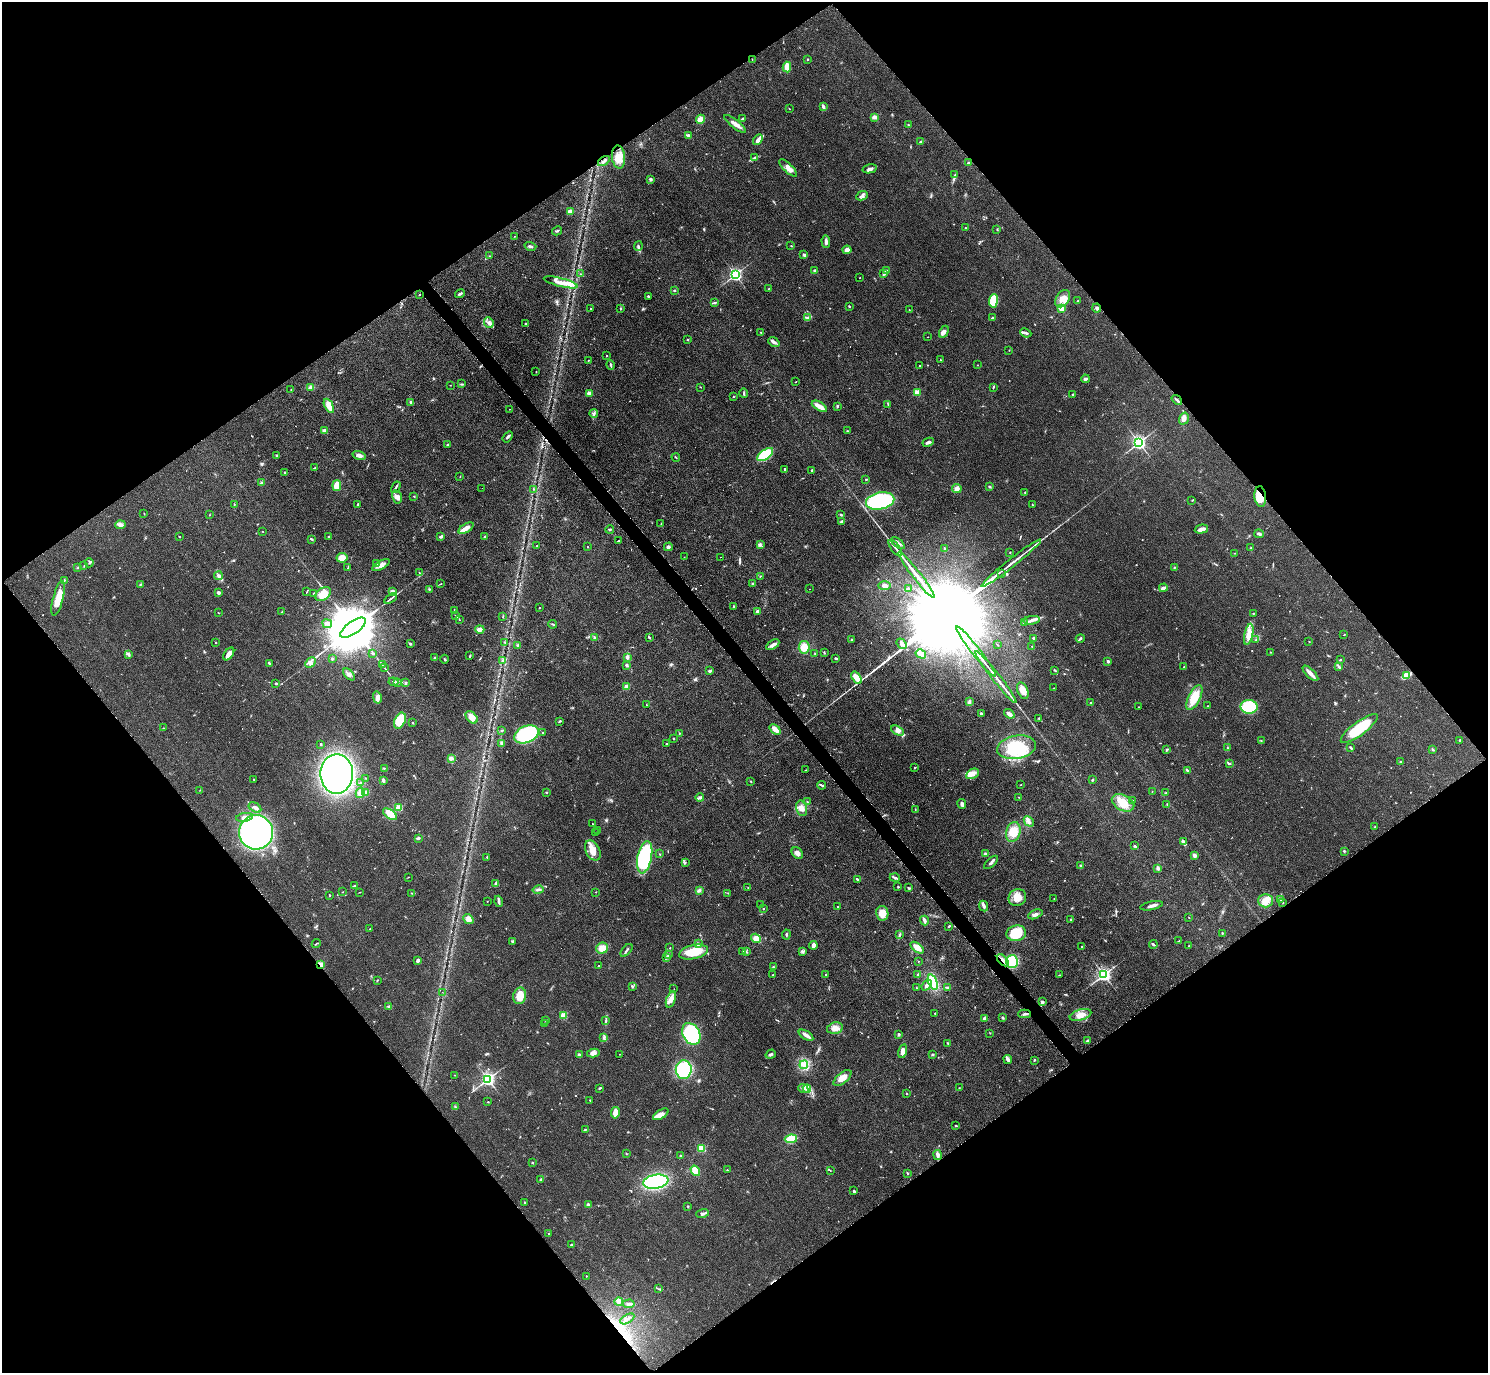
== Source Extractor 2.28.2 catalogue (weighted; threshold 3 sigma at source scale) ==
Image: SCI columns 13-5954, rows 171-5652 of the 5962 x 5959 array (HDU 1 of 3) = the unmasked area's bounding box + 8 px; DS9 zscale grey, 4 x 4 block average (1 PNG px = mean of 4 x 4 image px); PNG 1490 x 1375 px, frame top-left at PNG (2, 2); each listed source drawn as its Kron ellipse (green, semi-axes under 4 px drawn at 4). Shown black and unused: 50% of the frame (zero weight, under 2 of 3 exposures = <1% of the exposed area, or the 3 px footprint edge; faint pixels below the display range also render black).
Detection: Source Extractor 2.28.2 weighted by HDU 2 'WHT'. Background 0.0783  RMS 0.0078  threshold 0.0353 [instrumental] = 3 sigma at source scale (4.5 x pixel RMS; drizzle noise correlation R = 1.50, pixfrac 1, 0.05/0.05 arcsec/px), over >= 5 px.
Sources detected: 648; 1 too faint to see at this stretch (4 x 4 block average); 4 inside a brighter object's white glare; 6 cosmic-ray / hot-pixel residue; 2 long thin detections or spike segments (spike, bleed or trail) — neither listed nor drawn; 5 coinciding with a brighter row at this scale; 28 inside a brighter listed object's ellipse — not listed separately; of the other 602, all 500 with FLUX_AUTO >= 1.63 (the completeness limit of this list) listed and drawn (102 fainter detections not listed), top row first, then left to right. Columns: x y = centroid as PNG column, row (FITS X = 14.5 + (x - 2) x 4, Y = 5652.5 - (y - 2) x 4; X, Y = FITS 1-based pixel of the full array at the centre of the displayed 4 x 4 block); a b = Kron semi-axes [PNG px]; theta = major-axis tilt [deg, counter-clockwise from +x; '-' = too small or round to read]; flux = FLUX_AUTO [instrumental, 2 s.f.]
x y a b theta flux
752 59 3 2 - 2.5
807 59 2 2 - 7.7
787 67 5 2 - 64
823 107 4 2 - 19
789 109 2 2 - 2.2
874 117 3 3 - 19
700 119 5 4 - 35
742 119 3 2 - 7.3
735 124 13 3 -38 30
908 125 2 2 - 2.6
688 135 3 3 - 8.7
758 140 6 4 46 26
921 142 4 2 - 9.5
619 157 11 6 -84 47
755 158 2 2 - 3.1
604 161 6 2 34 11
969 163 2 2 - 37
788 168 11 3 -44 23
870 169 7 3 12 14
955 175 2 2 - 2.4
650 179 4 3 - 7.6
862 196 6 2 25 10
570 212 4 3 - 25
966 228 2 2 - 3.5
997 229 2 2 - 3
557 231 5 2 - 6
515 236 3 2 - 1.9
826 241 6 2 -88 16
791 245 2 2 - 1.7
530 246 6 2 -17 7.9
638 246 5 2 - 8.4
847 250 4 4 - 19
804 255 2 2 - 34
490 256 2 2 - 2.2
887 270 3 2 - 5.3
815 271 3 2 - 14
884 273 2 2 - 2.3
581 274 4 2 - 3.6
735 275 2 2 - 1300
860 278 2 2 - 1.7
561 282 17 4 -14 49
769 288 2 2 - 1.8
674 290 3 2 - 4
419 294 2 2 - 2.2
460 294 5 2 - 9.8
648 296 3 2 - 6.2
1063 299 9 6 56 43
993 301 7 4 84 150
1078 301 2 2 - 2.4
714 303 3 2 - 4.9
849 306 2 2 - 4.3
591 308 2 2 - 1.9
621 308 3 2 - 3.8
1061 308 2 2 - 170
1097 308 4 2 - 11
909 310 2 2 - 1.9
808 318 3 2 - 7
992 318 4 2 - 7
489 322 5 4 - 20
525 324 2 2 - 6.6
761 332 2 2 - 3
944 332 6 4 60 15
1026 333 6 2 -24 14
928 337 2 2 - 1.6
688 340 2 2 - 4.7
774 342 6 3 -38 17
1009 350 2 2 - 1.7
607 355 2 2 - 6
588 360 2 2 - 2
940 360 2 2 - 2.5
611 365 5 2 - 7.7
920 365 2 2 - 2.6
977 365 2 2 - 3.7
536 372 2 2 - 3.5
1085 379 4 3 - 8.6
796 382 2 2 - 1.8
461 384 2 2 - 3.5
450 385 2 2 - 1.9
311 387 4 3 - 21
701 387 2 2 - 1.6
993 387 3 2 - 4.2
291 390 2 2 - 2.3
917 392 2 2 - 180
589 393 2 2 - 94
744 393 5 2 - 6.1
1073 395 2 2 - 4.3
734 396 2 2 - 1.7
1177 400 6 2 -41 8.3
411 402 3 2 - 6.2
888 404 2 2 - 2.7
329 406 7 4 -62 64
819 406 8 3 -32 51
837 406 3 2 - 4.4
509 409 2 2 - 1.9
594 414 4 2 - 8
1184 419 6 5 - 23
324 430 3 3 - 12
847 431 3 2 - 2.9
508 437 6 2 53 8.4
928 442 6 3 26 11
1139 443 2 2 - 1600
448 444 3 2 - 4.2
277 455 4 2 - 3.8
359 455 6 3 -16 18
765 455 9 5 35 270
676 457 4 2 - 3.9
315 468 3 2 - 4.4
784 469 3 2 - 4
812 470 3 2 - 2.5
285 473 3 2 - 7.2
460 476 2 2 - 2.9
866 479 3 2 - 2.7
262 483 3 2 - 8
337 486 5 3 - 69
990 486 3 2 - 3
396 487 6 2 60 7.6
482 488 2 2 - 1.9
533 489 2 2 - 1.8
957 489 5 4 - 22
1025 493 3 2 - 3.2
414 496 2 2 - 1.8
1260 496 10 6 -84 83
397 497 7 4 -74 20
1192 500 2 2 - 1.9
880 501 14 8 12 550
234 504 2 2 - 2.3
358 504 2 2 - 5.1
1033 505 3 2 - 2.2
144 513 2 2 - 2
209 515 2 2 - 2.1
841 515 3 2 - 5.3
842 521 3 3 - 7.8
661 524 2 2 - 1.7
120 525 5 4 - 15
466 528 8 3 30 38
610 529 4 2 - 5.3
1201 529 7 3 13 28
262 531 2 2 - 1.6
1259 534 5 2 - 9.2
179 536 2 2 - 9.1
328 536 2 2 - 3.8
441 537 3 2 - 13
485 537 3 2 - 5.3
311 539 4 2 - 5.1
619 541 3 2 - 4.4
898 543 8 3 -39 13
537 545 2 2 - 1.7
760 545 3 3 - 7
587 547 2 2 - 3
668 547 4 4 - 10
895 548 9 2 -53 15
944 548 3 2 - 4.2
1251 548 2 2 - 3.2
1010 552 2 2 - 3.3
1234 553 2 2 - 1.7
684 557 2 2 - 1.7
720 557 2 2 - 3.4
342 558 5 4 - 43
89 563 5 3 - 7.9
377 563 4 3 - 8.9
1011 563 38 2 38 52
381 565 10 3 29 22
84 566 2 2 - 2.6
78 567 3 2 - 2.5
1174 567 2 2 - 3.6
348 568 3 2 - 3.5
419 573 2 2 - 2.2
1002 574 2 2 - 61
916 575 29 2 -52 87
218 576 4 3 - 12
760 576 2 2 - 2.1
64 580 2 2 - 3.4
441 584 2 2 - 1.9
753 584 3 2 - 5.5
140 585 2 2 - 2.6
885 586 6 4 1 20
908 588 3 2 - 4.1
1163 588 4 3 - 19
429 589 2 2 - 4.6
810 589 2 2 - 5.4
392 591 3 3 - 9.2
307 592 4 2 - 2.8
218 593 3 2 - 15
314 594 2 2 - 6.9
323 594 8 6 37 76
58 598 17 5 75 79
390 599 7 2 33 9.3
733 606 3 2 - 4
539 608 2 2 - 4.1
455 610 3 2 - 3.3
757 611 2 2 - 45
282 612 3 2 - 2.8
218 613 2 2 - 1.8
1253 613 2 2 - 3
455 615 2 2 - 2.1
503 616 2 2 - 1.6
459 620 2 2 - 1.8
1032 620 8 2 6 16
1024 623 2 2 - 1.9
327 624 5 3 - 14
553 624 4 2 - 4.1
353 628 15 6 35 60000
480 629 4 3 - 22
1249 634 11 4 78 38
1344 635 2 2 - 2.7
649 637 4 2 - 4.8
595 638 2 2 - 45
1034 638 3 2 - 6.8
1080 638 4 2 - 7.9
851 639 2 2 - 2.8
1256 639 3 2 - 4.7
1309 641 2 2 - 2.2
216 642 2 2 - 2
505 642 2 2 - 3.3
410 644 3 2 - 6.6
901 644 6 3 -52 12
518 645 3 3 - 6
773 645 7 4 33 17
997 645 2 2 - 2.6
1032 646 2 2 - 2.5
804 647 6 5 - 59
976 652 32 2 -52 97
1271 652 2 2 - 1.8
824 653 2 2 - 3.3
129 654 4 2 - 7.2
229 654 7 3 54 49
373 654 2 2 - 5.6
815 654 2 2 - 2.8
921 654 5 4 - 30
470 655 3 2 - 3.5
627 657 4 2 - 14
435 658 2 2 - 21
836 658 3 2 - 5.7
332 659 2 2 - 3.8
445 659 4 2 - 4.5
503 660 3 2 - 5.6
1340 660 2 2 - 4.5
1108 661 2 2 - 29
310 662 6 2 46 110
269 663 4 2 - 6.6
382 665 3 2 - 3
626 665 2 2 - 10
1339 666 3 2 - 5.6
1183 667 2 2 - 1.9
385 668 2 2 - 2.3
1055 670 4 2 - 5.4
709 671 3 2 - 9.3
1310 673 10 3 -44 23
349 674 7 2 -47 11
1406 675 4 3 - 35
996 677 33 2 -52 43
856 678 7 4 -55 48
393 682 5 2 - 6.8
398 682 4 3 - 8.6
276 683 3 2 - 4.7
405 683 2 2 - 6
626 687 2 2 - 110
1054 688 3 2 - 2.2
1023 691 8 5 -68 42
377 697 6 4 -76 18
1194 697 13 6 65 100
969 702 4 4 - 9
1091 702 3 2 - 3.5
646 704 2 2 - 1.9
1208 706 2 2 - 2
1138 707 2 2 - 3.3
1249 707 8 7 - 250
981 713 2 2 - 20
1009 714 5 3 - 25
472 717 7 5 -47 38
1039 718 3 2 - 3.5
400 721 8 5 66 80
560 721 3 2 - 6.2
413 723 3 2 - 2.6
163 728 2 2 - 2.2
1359 728 22 6 36 220
775 729 6 3 -40 37
501 731 2 2 - 3.6
898 731 7 4 -28 18
542 733 2 2 - 5.8
679 733 3 2 - 2.4
527 734 13 8 23 430
673 739 2 2 - 3.4
1460 740 2 2 - 3
1261 741 2 2 - 1.8
501 743 4 3 - 6.6
321 744 2 2 - 4
666 744 2 2 - 2.6
1017 747 19 11 11 270
1228 748 2 2 - 2.5
1351 748 4 2 - 5.3
1167 749 4 2 - 5.4
1433 749 3 2 - 2.1
451 758 3 3 - 7.6
1400 761 2 2 - 1.8
1229 764 3 2 - 4.7
384 768 2 2 - 2.9
915 768 3 2 - 4
806 770 2 2 - 2
1187 770 4 2 - 5.5
337 774 20 16 89 1600
973 774 7 4 28 35
366 778 2 2 - 1.6
253 779 2 2 - 2.1
383 780 3 2 - 9.1
1092 780 3 2 - 3.9
751 781 2 2 - 2.2
360 783 2 2 - 13
822 785 5 2 - 6.6
1021 785 2 2 - 5.8
200 790 2 2 - 1.7
1152 791 2 2 - 1.8
360 793 5 4 - 27
366 793 2 2 - 96
546 793 2 2 - 2.9
1166 793 3 2 - 3.2
1019 797 2 2 - 2
700 798 4 3 - 7.7
1132 801 3 2 - 2
807 802 2 2 - 3.1
1123 803 12 7 -27 70
962 804 5 3 - 11
1167 804 2 2 - 3.3
255 807 7 3 -31 14
399 808 2 2 - 200
802 808 8 5 -74 30
915 809 2 2 - 1.7
390 814 8 4 -34 57
244 817 8 3 9 23
1029 821 6 3 -46 13
592 823 2 2 - 1.7
1375 826 2 2 - 2.1
598 831 2 2 - 1.9
256 832 17 17 - 1100
1013 832 10 7 74 72
596 833 2 2 - 1.9
418 838 2 2 - 20
1183 842 4 2 - 9.1
1135 846 3 2 - 5.2
593 851 11 7 -62 48
1344 851 2 2 - 5.3
797 853 6 5 - 21
660 854 2 2 - 2.5
986 854 4 3 - 6.7
1194 855 4 3 - 14
487 857 2 2 - 3.4
645 857 16 7 79 470
991 862 8 2 43 11
685 863 2 2 - 2.6
1081 866 3 3 - 12
1158 868 4 3 - 12
408 877 2 2 - 1.9
895 878 5 3 - 10
857 879 3 2 - 6.6
496 883 3 3 - 13
354 885 4 2 - 3.7
898 887 2 2 - 3.4
748 888 2 2 - 2.3
908 888 3 2 - 5.6
538 890 5 2 - 6.8
699 890 3 3 - 7.3
343 892 2 2 - 2.4
359 892 2 2 - 2.1
596 892 2 2 - 2
412 893 2 2 - 2.5
728 893 2 2 - 2.5
329 895 2 2 - 4.8
1017 898 9 8 - 57
1054 899 2 2 - 1.8
1280 899 3 2 - 7.2
487 901 2 2 - 2
499 901 5 3 - 11
1266 901 7 7 - 43
1283 903 2 2 - 1.8
761 905 2 2 - 2.2
984 906 5 3 - 11
1152 906 11 2 12 21
838 907 2 2 - 5.7
763 909 2 2 - 5
882 913 7 6 - 54
1035 914 7 3 22 16
1189 918 2 2 - 1.6
468 919 5 4 - 23
1071 919 2 2 - 14
924 921 5 3 - 11
949 926 3 2 - 4.2
370 929 2 2 - 3.5
1016 933 10 8 9 160
1222 933 3 2 - 2.5
786 934 5 2 - 5.6
900 934 3 2 - 4.9
756 938 5 4 - 30
513 941 3 2 - 5
1179 941 3 2 - 2.6
698 943 3 2 - 4.1
316 944 4 2 - 3
1153 944 4 2 - 9.5
813 945 4 3 - 20
1189 946 3 2 - 2.8
1082 947 2 2 - 3.4
602 948 6 5 - 58
670 948 2 2 - 6.4
917 948 8 3 -38 44
626 950 7 2 48 7.6
802 951 2 2 - 4.3
693 952 14 7 13 120
742 952 2 2 - 2.1
747 952 2 2 - 1.9
668 955 3 3 - 8
667 958 3 3 - 8.2
418 960 4 3 - 10
1003 960 7 2 -46 19
918 961 2 2 - 2.4
1012 962 6 6 - 210
320 965 2 2 - 160
598 966 2 2 - 2
773 967 3 2 - 4
773 975 2 2 - 2.1
825 975 2 2 - 2
918 975 3 2 - 5.4
1059 975 2 2 - 3.1
1104 975 2 2 - 1300
377 981 3 2 - 2.8
933 982 8 4 -68 130
927 985 6 3 50 19
632 986 3 2 - 5.7
947 987 3 2 - 5.3
916 988 2 2 - 2.8
674 989 2 2 - 1.8
442 992 2 2 - 1.8
520 996 8 6 79 64
671 999 8 4 70 28
1042 1002 2 2 - 44
389 1006 4 2 - 9.6
935 1013 2 2 - 1.9
1025 1014 6 2 2 8.9
564 1015 2 2 - 210
1081 1015 11 5 15 46
984 1018 3 2 - 13
1002 1018 2 2 - 17
546 1021 3 2 - 2.6
606 1021 4 2 - 5.6
545 1024 2 2 - 2
835 1028 8 5 13 27
990 1033 3 2 - 1.9
691 1034 11 8 -61 330
898 1034 2 2 - 26
806 1035 8 2 -31 27
604 1037 2 2 - 3.4
1087 1041 2 2 - 8.1
948 1043 3 2 - 4.2
903 1051 7 3 75 30
593 1053 6 4 11 23
619 1054 2 2 - 2.8
771 1054 5 3 - 8.5
579 1055 3 2 - 13
932 1055 3 2 - 5.9
1008 1059 4 3 - 14
1034 1060 3 2 - 3.8
804 1065 4 4 - 21
684 1070 9 8 - 310
455 1075 3 2 - 2.4
842 1078 11 5 41 42
488 1079 2 2 - 1600
600 1088 4 2 - 4.1
959 1088 2 2 - 2.1
803 1089 5 2 - 11
807 1089 4 3 - 14
906 1094 2 2 - 2.4
590 1100 2 2 - 3.4
488 1102 2 2 - 2.3
455 1107 3 2 - 4.2
615 1113 6 4 81 54
661 1114 8 4 31 31
956 1126 2 2 - 3.9
585 1129 3 2 - 3.6
791 1139 6 3 8 120
701 1148 2 2 - 260
626 1153 2 2 - 2
937 1155 5 2 - 21
680 1156 2 2 - 10
532 1163 2 2 - 12
727 1170 2 2 - 2.9
830 1170 2 2 - 1.8
695 1171 5 3 - 63
907 1173 3 2 - 4.2
541 1179 3 2 - 4
656 1182 13 7 9 620
853 1191 3 2 - 7
524 1202 3 2 - 4
588 1205 2 2 - 37
688 1206 2 2 - 3.6
702 1214 6 2 17 10
549 1234 2 2 - 6.4
571 1245 2 2 - 16
586 1276 2 2 - 2.5
659 1289 3 2 - 3.9
619 1301 4 2 - 8.6
629 1304 6 3 4 11
627 1319 8 2 31 12
Overlapping masked pixels (flux is a lower limit): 5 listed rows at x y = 604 161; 1177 400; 1260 496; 1003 960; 320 965
Diffuse or blended objects may show on this block-average render without a row.